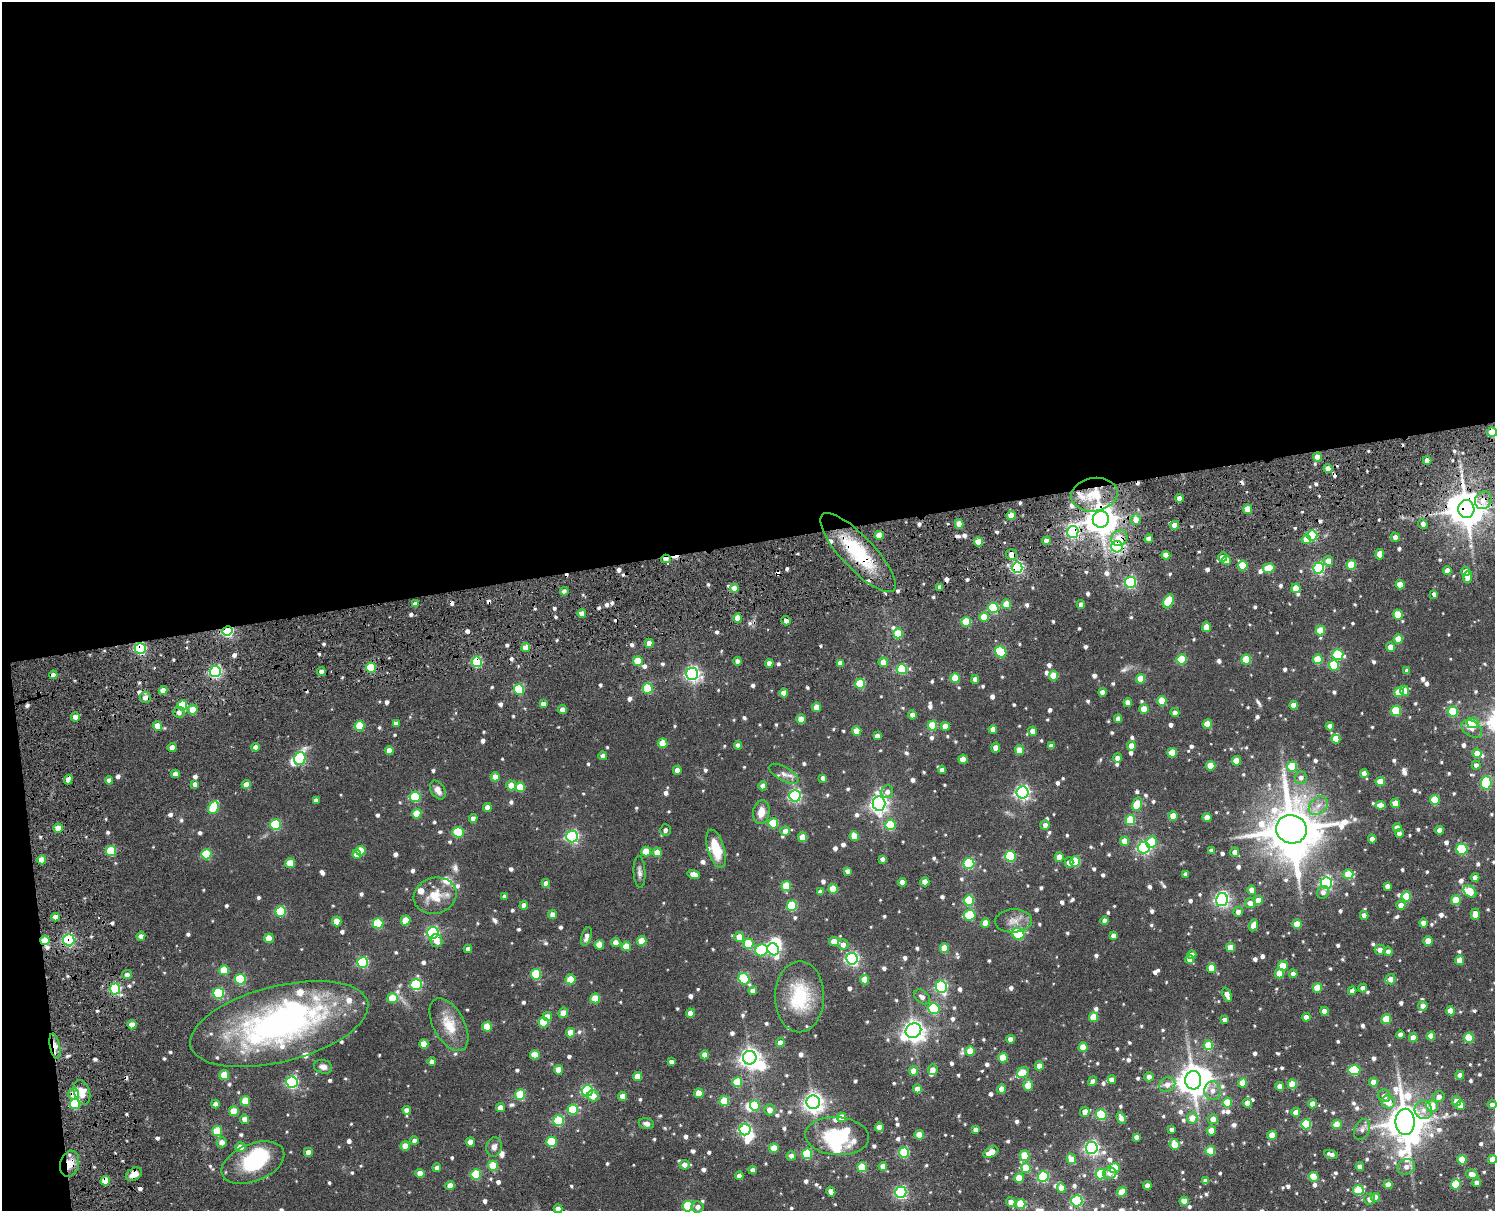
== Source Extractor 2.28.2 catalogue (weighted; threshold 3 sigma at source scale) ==
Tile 1 of 3 x 4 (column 1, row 1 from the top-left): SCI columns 216-1708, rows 3742-4950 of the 5023 x 5064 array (HDU 1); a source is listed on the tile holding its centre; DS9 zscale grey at full resolution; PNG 1497 x 1213 px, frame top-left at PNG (2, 2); each listed source drawn as its Kron ellipse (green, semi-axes under 4 px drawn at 4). Shown black and unused: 46% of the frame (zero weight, under 7 of 14 exposures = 8% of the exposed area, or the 3 px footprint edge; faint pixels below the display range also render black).
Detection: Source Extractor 2.28.2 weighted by HDU 2 'WHT'; one run over the whole footprint, this tile lists its part. Background 0.0694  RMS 0.0074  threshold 0.0303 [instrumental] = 3 sigma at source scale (4.09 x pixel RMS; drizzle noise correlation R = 1.36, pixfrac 0.8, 0.05/0.05 arcsec/px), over >= 5 px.
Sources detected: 979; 12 inside a brighter object's white glare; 17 cosmic-ray / hot-pixel residue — neither listed nor drawn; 29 inside a brighter listed object's ellipse — not listed separately; of the other 921, all 500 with FLUX_AUTO >= 2.67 (the completeness limit of this list) listed and drawn (421 fainter detections not listed), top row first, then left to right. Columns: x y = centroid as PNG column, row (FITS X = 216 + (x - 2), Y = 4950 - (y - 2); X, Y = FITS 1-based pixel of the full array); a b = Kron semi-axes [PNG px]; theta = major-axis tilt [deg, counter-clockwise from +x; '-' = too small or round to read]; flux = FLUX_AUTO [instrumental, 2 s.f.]
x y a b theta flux
1492 432 5 4 - 22
1317 457 4 4 - 7.4
1427 460 4 4 - 5.2
1328 469 4 4 - 6.4
1094 495 23 16 8 20
1179 498 4 4 - 5.2
1483 500 9 8 - 5.6
1248 509 4 4 - 12
1466 509 9 8 - 1400
1011 516 4 4 - 13
1101 519 8 8 - 1000
1136 520 5 5 - 5.9
959 524 5 4 - 8.3
1423 524 5 4 - 2.8
1174 525 4 4 - 6.4
1073 532 6 5 - 120
879 535 4 4 - 8.9
1312 535 5 5 - 41
1395 537 4 4 - 3.7
1119 538 8 7 - 9
1149 539 4 4 - 5.3
1306 539 5 4 - 9.7
1046 541 4 4 - 4.9
978 542 4 4 - 11
1117 547 6 5 - 120
858 553 52 16 -47 43
1012 554 5 5 - 7.2
1380 554 5 4 - 8.3
1166 555 4 4 - 6.6
1222 557 5 4 - 4.3
666 559 5 4 - 4.7
1226 560 4 4 - 7.7
1328 561 5 5 - 6.1
1351 565 5 4 - 21
1243 566 5 4 - 25
1017 568 5 5 - 99
1269 568 6 4 9 18
1319 568 5 5 - 85
1447 571 4 4 - 6.1
1466 571 4 4 - 5.8
1468 577 6 4 79 7.4
1130 582 5 5 - 88
1400 585 4 4 - 12
940 587 4 4 - 3.6
734 588 4 4 - 8.1
1296 588 4 4 - 15
564 591 4 4 - 2.9
1434 594 4 4 - 2.8
1168 601 7 5 60 28
415 604 4 4 - 3.1
1006 604 4 4 - 11
1081 605 4 4 - 3.7
993 608 5 5 - 48
582 614 4 4 - 7.1
1398 615 5 4 - 16
984 617 4 4 - 15
738 618 5 4 - 12
786 621 5 4 - 3
966 622 5 5 - 26
1207 627 5 4 - 14
227 631 5 5 - 89
1320 631 5 4 - 20
898 633 5 5 - 17
1398 639 5 4 - 13
649 643 4 4 - 5.2
526 647 4 4 - 11
1391 647 4 4 - 6.5
140 649 5 5 - 85
1001 652 6 5 - 41
1338 655 5 5 - 39
1182 659 5 5 - 33
1318 659 5 5 - 21
1246 660 5 5 - 26
638 661 5 5 - 17
737 661 4 4 - 3.6
477 662 5 5 - 59
883 662 5 4 - 7.4
769 663 4 4 - 4.3
840 663 4 4 - 4
1334 665 5 5 - 29
371 667 5 5 - 33
902 669 5 5 - 36
215 671 5 5 - 110
321 671 4 4 - 3.2
1407 671 4 4 - 3.2
692 674 6 6 - 170
53 675 4 4 - 3.4
1053 676 5 4 - 16
955 678 5 4 - 19
975 679 4 4 - 3.9
1140 679 5 4 - 12
860 684 5 5 - 30
648 688 5 5 - 36
519 689 5 5 - 43
163 690 4 4 - 5.5
1405 691 5 4 - 7.6
1102 692 4 4 - 4.8
1399 692 5 5 - 20
784 693 4 4 - 6.7
145 697 5 5 - 3.8
1162 701 5 4 - 18
1128 702 4 4 - 5
543 704 4 4 - 3.5
182 705 5 5 - 31
1294 705 4 4 - 8.8
816 707 5 4 - 9.5
193 709 5 5 - 11
1144 709 4 4 - 11
562 710 4 4 - 5
1396 711 5 5 - 31
179 712 5 5 - 3.3
1453 712 5 5 - 35
1175 713 4 4 - 3.4
912 715 4 4 - 2.8
75 717 4 4 - 4.3
801 719 5 4 - 7.8
1118 719 4 4 - 4.1
396 723 4 4 - 2.8
1473 723 6 5 - 14
1207 724 4 4 - 14
932 725 5 4 - 24
157 726 5 4 - 9.6
360 726 5 5 - 23
945 726 4 4 - 7.6
1330 726 4 4 - 3.3
993 729 4 4 - 4.7
1472 729 11 7 -35 3.9
857 731 4 4 - 13
1033 731 4 4 - 5.1
877 736 4 4 - 3.8
1336 739 4 4 - 7.4
663 743 5 4 - 14
738 745 4 4 - 3.5
1051 746 4 4 - 3.4
1131 746 5 4 - 5.7
172 747 4 4 - 5.7
256 747 4 4 - 4.4
996 748 5 4 - 4.8
1019 750 5 4 - 12
389 751 4 4 - 7.3
1172 753 5 4 - 15
1477 753 4 4 - 8.6
603 756 4 4 - 3.6
1117 758 4 4 - 4
300 759 6 5 - 74
963 759 4 4 - 9.6
1236 761 4 4 - 11
1476 765 4 4 - 2.7
1211 766 5 4 - 13
1292 766 5 5 - 28
677 770 4 4 - 4.1
942 770 4 4 - 3.3
1364 773 4 4 - 4.8
175 774 4 4 - 4.4
784 774 16 7 -28 4.2
495 777 4 4 - 7.4
823 778 4 4 - 2.8
1301 778 6 6 - 3.2
68 779 5 4 - 4.1
109 780 4 4 - 3.6
1380 782 4 4 - 13
1486 783 7 5 87 63
195 784 4 4 - 2.9
246 784 4 4 - 6.4
511 785 5 5 - 8.2
763 786 4 4 - 4.7
520 787 5 4 - 18
438 790 10 7 -59 4.6
887 792 6 6 - 3
1022 792 6 6 - 180
795 796 6 5 - 120
415 797 5 5 - 41
316 800 4 4 - 2.7
1435 800 5 5 - 22
879 803 7 6 - 280
1395 803 5 4 - 10
1137 804 7 5 77 17
1381 805 5 4 - 7.4
1318 806 11 7 43 4.8
213 807 7 5 65 33
487 807 4 4 - 4.6
761 812 12 8 79 6.9
417 814 5 4 - 14
1173 816 4 4 - 11
1207 817 4 4 - 6.9
473 818 4 4 - 3.7
1130 820 5 5 - 32
773 823 5 5 - 29
275 825 5 5 - 44
890 825 5 5 - 34
1045 825 5 4 - 2.9
58 828 4 4 - 7.4
1397 828 4 4 - 5.1
1291 829 15 14 - 3600
665 830 6 5 - 2.9
1440 830 4 4 - 5.8
785 831 5 5 - 3.9
458 832 6 5 - 43
1399 833 4 4 - 3.1
572 836 6 6 - 130
854 836 5 4 - 13
803 837 5 4 - 14
1372 839 4 4 - 4.1
1124 841 4 4 - 10
1152 842 6 5 - 27
1144 848 6 6 - 120
716 849 20 8 -74 19
1462 849 6 5 - 47
1211 850 4 4 - 2.8
111 851 5 5 - 31
361 851 5 5 - 19
646 852 5 4 - 15
657 852 5 4 - 9.5
1235 852 4 4 - 4.1
206 854 5 5 - 36
357 854 4 4 - 6.4
1010 856 5 5 - 46
1059 857 4 4 - 7
882 859 4 4 - 2.7
42 860 4 4 - 10
1069 862 5 4 - 3
1075 862 5 5 - 32
290 863 5 5 - 16
969 863 5 5 - 61
847 871 4 4 - 2.7
640 872 16 6 -86 2.8
694 874 6 4 -14 5.4
1186 874 4 4 - 2.8
1348 874 5 5 - 17
1475 877 4 4 - 4.7
902 882 4 4 - 5.5
925 882 4 4 - 6.3
546 883 4 4 - 4.1
1326 883 6 5 - 110
786 886 5 5 - 22
1387 886 4 4 - 3.4
833 889 5 4 - 18
1252 890 4 4 - 5.8
1470 891 7 5 -40 22
820 892 4 4 - 2.7
1323 892 6 5 - 2.9
435 896 22 18 17 16
505 896 4 4 - 2.7
1406 897 5 5 - 25
1222 899 7 6 - 170
969 900 5 5 - 39
1258 900 4 4 - 8.6
1456 900 5 4 - 20
1250 903 5 5 - 5
1401 905 4 4 - 5.1
524 906 4 4 - 5.5
792 906 5 5 - 39
281 911 5 5 - 42
1238 912 5 4 - 4.1
1475 914 6 4 89 9
553 915 4 4 - 6.4
970 915 6 5 - 33
1364 915 4 4 - 4.3
55 917 4 4 - 4.5
406 920 5 4 - 17
337 921 5 4 - 12
1013 921 19 11 3 6.8
1105 921 4 4 - 4.3
378 923 5 5 - 42
985 923 4 4 - 10
1423 923 4 4 - 4.5
1297 924 4 4 - 12
1253 925 6 4 66 6.6
433 933 6 5 - 100
1018 934 6 5 - 45
141 936 4 4 - 3.4
586 936 9 5 74 3.5
1114 936 4 4 - 4.6
739 937 5 5 - 9.8
269 938 5 4 - 12
45 940 5 4 - 16
69 940 6 5 - 88
436 940 6 6 - 5.6
642 941 5 4 - 16
1428 941 5 4 - 10
616 942 4 4 - 5
834 942 5 4 - 8.8
748 944 5 5 - 29
599 945 5 4 - 12
843 945 5 5 - 3.5
626 946 4 4 - 9.6
944 948 4 4 - 12
1231 948 4 4 - 8.7
468 949 4 4 - 2.8
773 949 6 5 - 110
761 950 6 6 - 41
1380 950 5 5 - 3.8
1388 951 4 4 - 2.9
1192 955 4 4 - 4
852 959 6 6 - 140
1190 959 4 4 - 6
1459 960 4 4 - 8.2
363 962 5 5 - 66
1283 966 5 5 - 11
1212 969 5 4 - 8.3
224 970 5 5 - 18
536 974 5 5 - 37
1279 974 5 4 - 11
1293 974 4 4 - 3.6
127 975 5 4 - 3
240 979 5 5 - 47
571 979 5 5 - 16
744 979 6 5 - 43
1390 979 5 5 - 4.7
865 980 5 4 - 11
416 985 5 5 - 68
941 987 6 5 - 98
1317 988 5 5 - 15
1363 988 4 4 - 3.7
115 989 5 5 - 66
753 991 4 4 - 4
1352 991 4 4 - 2.8
219 993 5 5 - 60
1227 995 7 4 -67 4.9
800 997 35 24 89 33
922 997 9 6 -42 3.2
392 998 5 5 - 17
595 998 5 5 - 17
1423 1006 4 4 - 5.1
934 1008 6 5 - 46
1324 1011 4 4 - 6.4
1451 1011 4 4 - 8
563 1013 5 4 - 6.1
690 1013 4 4 - 5.5
547 1016 5 4 - 5.5
1094 1017 5 4 - 16
1306 1017 4 4 - 5.9
1386 1019 5 4 - 17
1224 1020 4 4 - 2.7
544 1022 5 5 - 30
279 1024 91 38 14 200
132 1025 4 4 - 8.7
449 1025 29 15 -61 16
487 1027 5 4 - 15
913 1031 8 7 - 460
571 1033 4 4 - 11
1400 1034 4 4 - 3.2
1431 1036 4 4 - 7.8
1413 1038 4 4 - 7.1
1469 1038 5 5 - 26
1010 1039 4 4 - 3.8
780 1043 4 4 - 6
424 1044 4 4 - 12
1208 1045 5 5 - 17
55 1046 13 5 -78 5
1083 1047 5 4 - 12
970 1051 5 4 - 11
535 1055 5 4 - 14
705 1055 4 4 - 5.7
750 1058 7 6 - 370
1003 1058 5 4 - 16
432 1062 4 4 - 3.3
671 1062 4 4 - 2.8
1039 1066 4 4 - 6.4
323 1067 9 7 -14 3.4
558 1070 4 4 - 10
933 1070 5 5 - 4.8
1354 1070 6 5 - 41
913 1071 4 4 - 7.5
1023 1073 6 5 - 16
224 1075 5 5 - 17
1460 1075 4 4 - 3.9
637 1077 4 4 - 10
1149 1077 4 4 - 3.9
1112 1079 4 4 - 3.3
1193 1080 9 8 - 1100
1092 1081 5 4 - 3.8
292 1082 6 5 - 100
737 1082 5 5 - 25
1373 1082 4 4 - 7.9
1243 1083 4 4 - 12
1167 1084 8 7 - 4.5
1292 1084 5 4 - 17
1028 1085 5 4 - 13
1280 1086 4 4 - 6.9
917 1089 4 4 - 6.1
1001 1089 4 4 - 5.5
1213 1090 9 8 - 4.6
587 1091 5 5 - 80
82 1092 12 8 -73 10
699 1093 4 4 - 11
74 1094 6 5 - 11
520 1094 5 5 - 26
593 1096 6 5 - 7
623 1096 4 4 - 7.5
1384 1096 6 6 - 3.7
1439 1097 6 5 - 3.5
245 1101 5 5 - 15
724 1101 5 5 - 24
1457 1101 5 4 - 6.4
813 1102 7 6 - 370
1227 1102 5 4 - 19
1388 1102 7 6 - 8.4
1247 1103 4 4 - 6
75 1104 5 5 - 46
215 1104 4 4 - 3.2
1312 1104 4 4 - 5.4
755 1105 5 4 - 26
1460 1105 4 4 - 7.1
1492 1105 4 4 - 3.1
1432 1106 6 5 - 12
500 1108 4 4 - 5.7
407 1110 4 4 - 3.7
573 1110 5 5 - 31
770 1110 5 5 - 5
1423 1110 9 8 - 4
234 1111 5 5 - 17
1085 1112 5 4 - 4.8
1296 1112 4 4 - 7
1101 1115 5 5 - 43
842 1117 5 4 - 9.9
1121 1118 6 4 -69 3.8
1192 1118 5 5 - 7.4
245 1119 4 4 - 5.4
1213 1119 5 5 - 5.6
559 1121 5 5 - 43
1405 1122 13 9 89 1800
646 1124 8 5 -10 2.9
1306 1124 5 5 - 40
1337 1124 5 4 - 14
879 1127 4 4 - 7.7
1362 1129 11 7 65 3
745 1130 6 5 - 95
976 1130 4 4 - 3.4
1172 1130 4 4 - 2.7
217 1131 5 5 - 25
1211 1131 4 4 - 8.8
919 1135 4 4 - 12
1272 1135 4 4 - 11
837 1136 32 19 -4 36
1136 1137 4 4 - 3.4
414 1141 4 4 - 2.9
222 1142 5 5 - 4.2
470 1142 4 4 - 7.7
551 1142 5 5 - 32
1174 1144 5 5 - 11
405 1146 4 4 - 8.8
241 1147 5 5 - 8.8
494 1147 10 7 80 3.2
774 1148 5 4 - 13
1092 1148 6 6 - 160
1210 1151 5 5 - 19
308 1152 4 4 - 3.9
991 1152 8 5 27 11
904 1153 5 5 - 45
807 1154 5 5 - 42
1331 1154 7 3 -17 2.8
791 1156 5 4 - 3.6
1025 1156 5 5 - 19
1071 1159 5 4 - 9.7
1493 1159 4 4 - 6.6
1462 1160 5 4 - 17
253 1163 33 18 22 43
69 1164 13 9 74 8
685 1165 5 4 - 4.3
493 1166 5 5 - 21
883 1166 4 4 - 5.7
862 1167 5 5 - 27
1360 1167 4 4 - 4.9
1406 1167 9 7 26 3.6
437 1168 4 4 - 3.8
1026 1168 5 4 - 20
1114 1168 5 5 - 25
752 1170 4 4 - 3.2
420 1173 4 4 - 8.9
1110 1173 6 5 - 3.5
134 1174 9 6 29 5.6
476 1174 5 5 - 38
1101 1174 5 5 - 33
1472 1174 5 4 - 6.2
739 1176 4 4 - 3.7
1043 1176 5 5 - 63
1314 1177 5 5 - 20
1019 1178 5 4 - 11
105 1181 5 4 - 15
1206 1181 4 4 - 3.8
1477 1183 4 4 - 4
1456 1184 5 5 - 24
1388 1185 4 4 - 6.7
450 1186 4 4 - 7.8
1147 1186 4 4 - 4.5
1061 1188 4 4 - 7.6
1358 1190 5 5 - 25
831 1192 5 4 - 4.6
901 1192 6 5 - 110
1122 1192 5 4 - 12
1375 1197 4 4 - 7.2
1370 1199 5 5 - 3.1
1077 1201 5 5 - 77
1184 1201 4 4 - 7.6
1011 1202 5 4 - 5.8
1020 1204 5 5 - 20
688 1206 5 5 - 42
698 1207 6 5 - 3.4
558 1209 4 4 - 4.7
Overlapping masked pixels (flux is a lower limit): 29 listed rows (the first 20) at x y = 1492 432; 1317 457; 1328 469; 1094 495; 1483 500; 1466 509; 1101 519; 1073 532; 1312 535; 1119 538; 1149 539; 1117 547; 858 553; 1012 554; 666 559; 1017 568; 227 631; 140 649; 477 662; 371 667
Isophote crosses this tile's border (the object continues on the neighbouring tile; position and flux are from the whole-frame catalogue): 4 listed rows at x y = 1492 432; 1493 1159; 688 1206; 558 1209